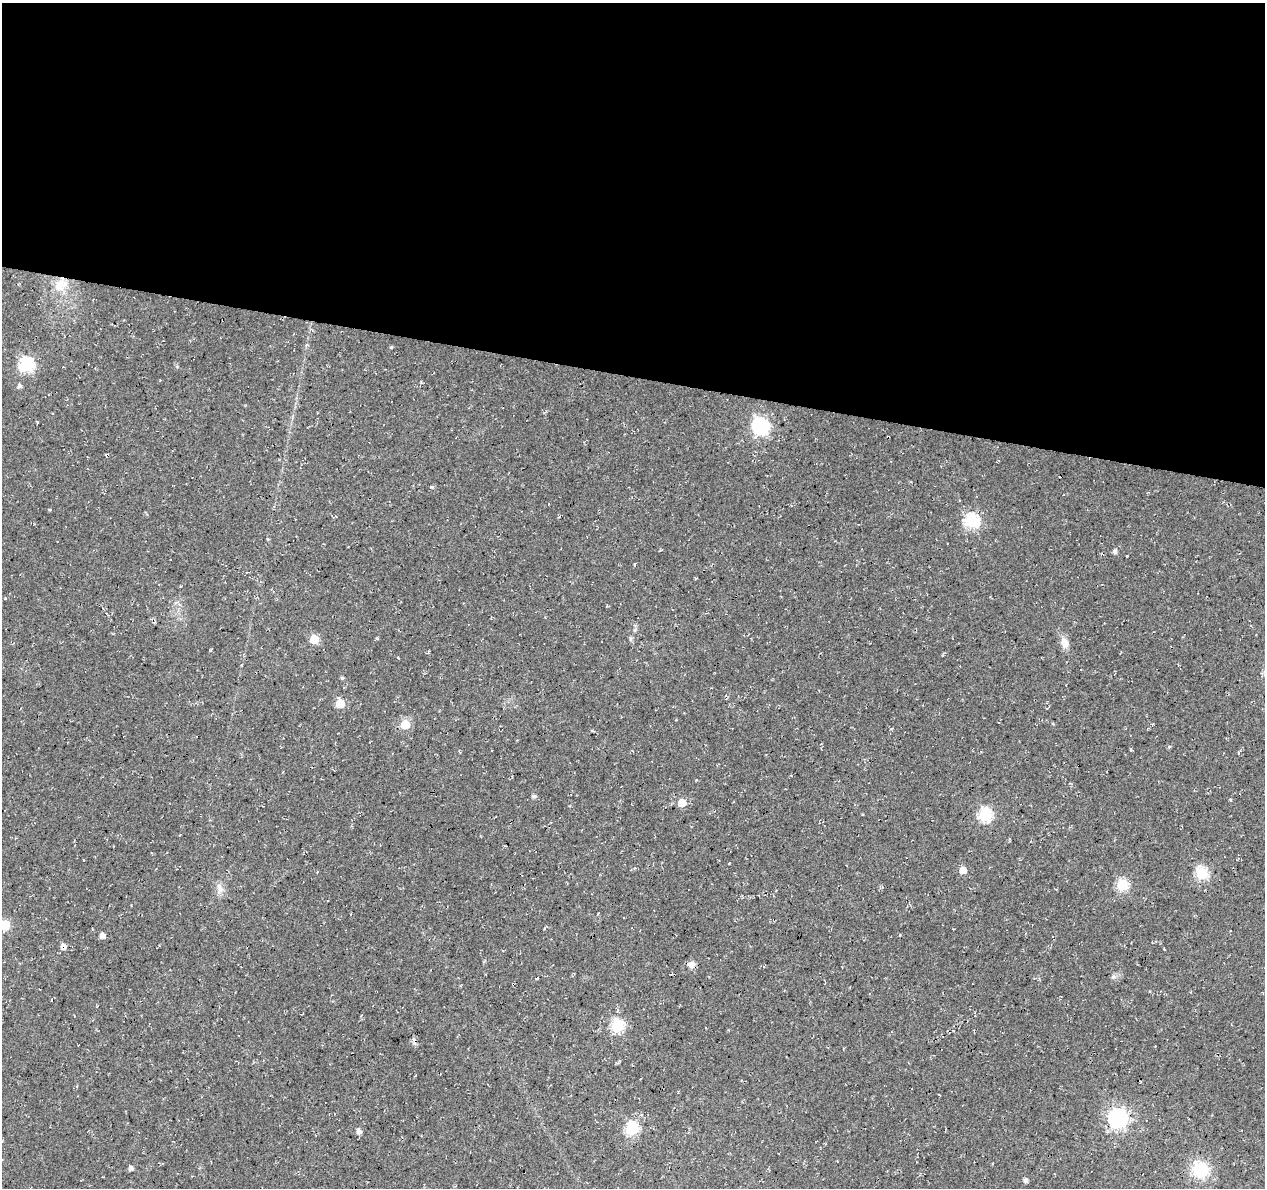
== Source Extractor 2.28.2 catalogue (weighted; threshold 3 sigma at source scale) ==
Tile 3 of 4 x 4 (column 3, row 1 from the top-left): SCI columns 2525-3787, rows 3780-4965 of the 5059 x 5250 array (HDU 1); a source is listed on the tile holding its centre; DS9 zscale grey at full resolution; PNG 1267 x 1190 px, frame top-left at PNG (2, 3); no overlay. Shown black and unused: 32% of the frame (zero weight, under 3 of 4 exposures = <1% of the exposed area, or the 3 px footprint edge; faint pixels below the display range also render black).
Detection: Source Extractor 2.28.2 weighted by HDU 2 'WHT'; one run over the whole footprint, this tile lists its part. Background 0.0177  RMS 0.0054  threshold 0.0241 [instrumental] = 3 sigma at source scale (4.5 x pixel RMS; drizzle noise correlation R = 1.50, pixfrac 1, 0.0396/0.0396 arcsec/px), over >= 5 px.
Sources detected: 37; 2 cosmic-ray / hot-pixel residue — not listed; the other 35 listed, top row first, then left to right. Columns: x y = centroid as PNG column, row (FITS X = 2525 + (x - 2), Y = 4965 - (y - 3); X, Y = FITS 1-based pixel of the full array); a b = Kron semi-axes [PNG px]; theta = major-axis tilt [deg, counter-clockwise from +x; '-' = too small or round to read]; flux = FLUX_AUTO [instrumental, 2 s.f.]
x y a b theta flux
60 285 21 16 27 11
391 347 4 3 - 0.67
26 365 6 6 - 91
19 386 5 4 - 1.7
760 426 7 7 - 140
971 521 7 6 - 89
1115 551 5 5 - 1.5
314 639 6 5 - 20
630 639 7 4 72 0.8
1064 643 14 10 -75 4.2
342 678 4 4 - 0.8
340 703 6 5 - 18
405 724 6 5 - 25
697 780 3 3 - 0.57
534 796 5 5 - 1.4
1230 800 4 3 - 0.61
682 803 5 5 - 13
985 815 6 6 - 71
963 870 5 5 - 6.2
1201 873 6 6 - 56
1122 885 6 6 - 46
220 888 17 6 -89 3.1
5 925 6 6 - 28
102 935 5 5 - 3
63 947 6 6 - 2.4
691 964 9 8 - 2.8
1113 977 7 4 18 1
537 978 5 3 - 0.76
617 1026 6 6 - 60
1117 1118 7 7 - 230
632 1129 6 6 - 65
358 1131 5 5 - 2.5
131 1168 5 5 - 1.6
1200 1169 19 18 - 19
1026 1180 5 4 - 1.8
Overlapping masked pixels (flux is a lower limit): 1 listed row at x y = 63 947
Isophote crosses this tile's border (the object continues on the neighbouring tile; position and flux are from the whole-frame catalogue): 1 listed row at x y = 5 925
Unlisted compact peaks at least as high as the median listed source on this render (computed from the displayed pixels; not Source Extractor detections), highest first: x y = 431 487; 1127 556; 377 638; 1169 747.